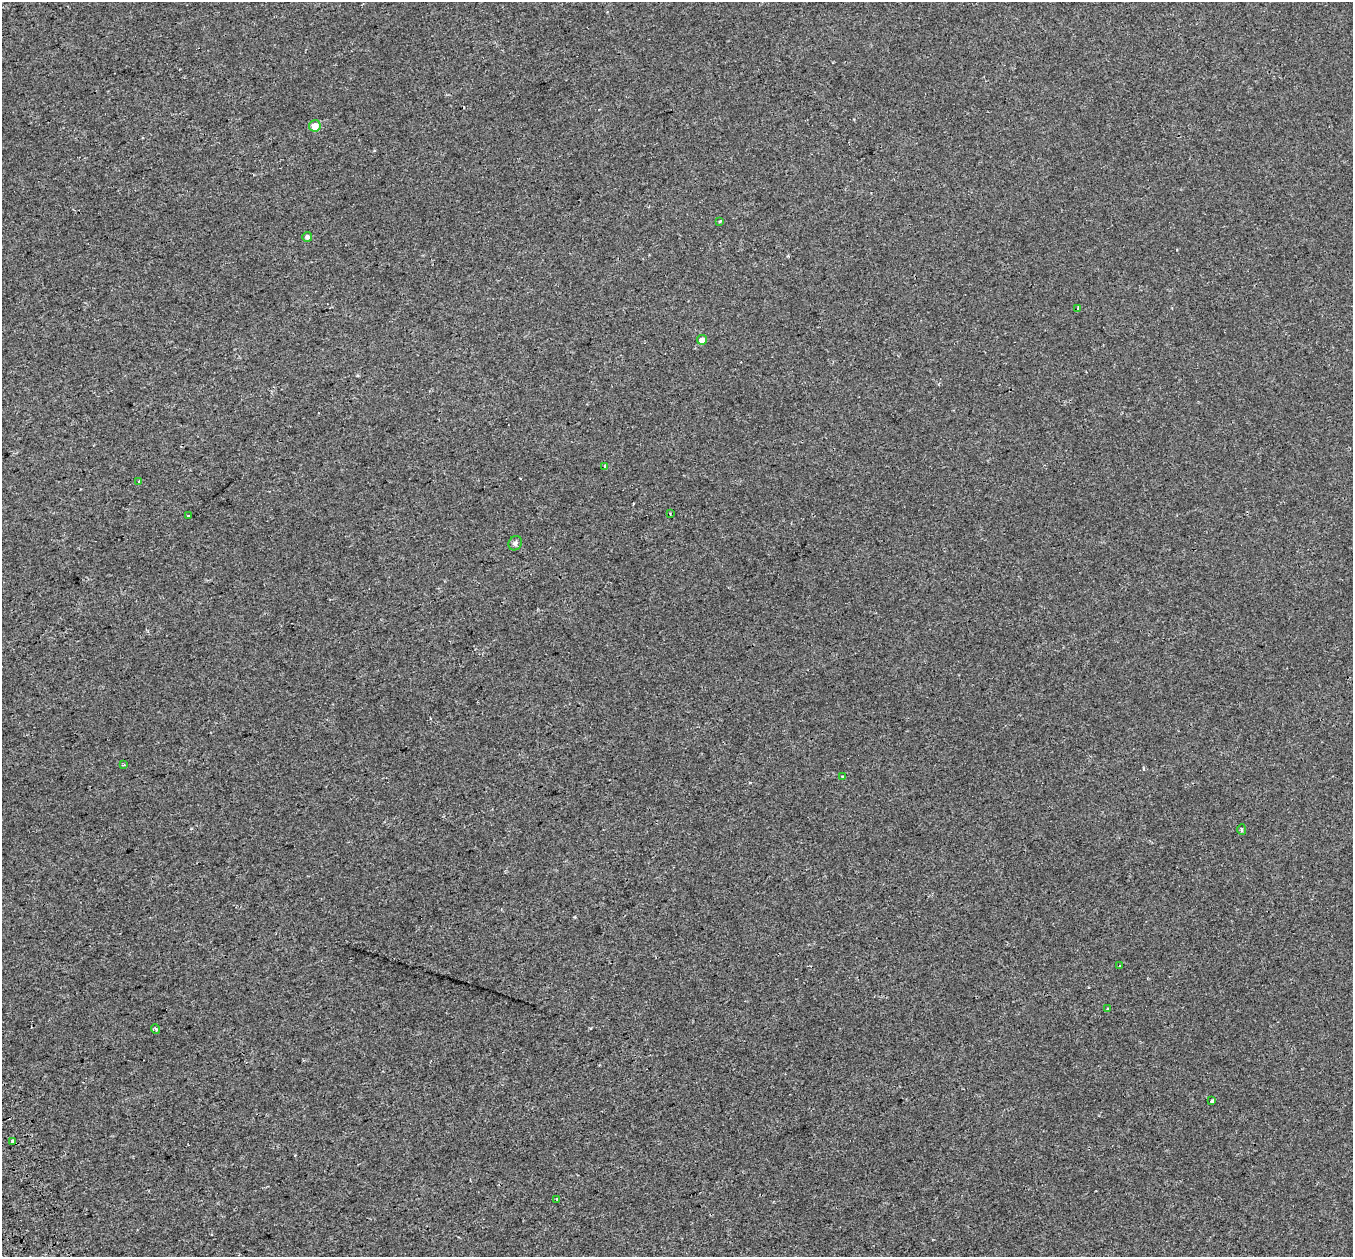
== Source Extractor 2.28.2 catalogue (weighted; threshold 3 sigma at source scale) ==
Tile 7 of 4 x 4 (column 3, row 2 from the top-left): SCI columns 2764-4114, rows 2653-3907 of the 5557 x 5361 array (HDU 1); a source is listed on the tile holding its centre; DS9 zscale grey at full resolution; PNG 1355 x 1259 px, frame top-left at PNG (2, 2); each listed source drawn as its Kron ellipse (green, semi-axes under 4 px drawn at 4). Shown black and unused: <1% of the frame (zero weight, under 2 of 3 exposures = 5% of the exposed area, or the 3 px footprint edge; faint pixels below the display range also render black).
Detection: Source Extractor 2.28.2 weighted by HDU 2 'WHT'; one run over the whole footprint, this tile lists its part. Background 0.00152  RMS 0.0034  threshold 0.0152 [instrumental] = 3 sigma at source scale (4.5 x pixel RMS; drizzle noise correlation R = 1.50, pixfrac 1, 0.0396/0.0396 arcsec/px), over >= 5 px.
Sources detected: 20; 1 cosmic-ray / hot-pixel residue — neither listed nor drawn; the other 19 listed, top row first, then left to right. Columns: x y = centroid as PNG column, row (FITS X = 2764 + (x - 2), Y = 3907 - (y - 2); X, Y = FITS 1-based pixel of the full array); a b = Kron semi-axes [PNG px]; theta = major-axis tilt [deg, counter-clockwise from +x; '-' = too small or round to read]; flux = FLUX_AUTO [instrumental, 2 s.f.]
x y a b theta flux
315 126 6 5 - 3.7
720 221 3 3 - 0.53
307 237 5 4 - 1
1077 308 3 3 - 0.8
702 340 5 5 - 2.1
605 467 3 3 - 2.6
139 481 3 3 - 0.37
670 513 3 2 - 0.26
188 516 3 3 - 0.57
515 543 7 6 - 0.89
124 765 3 2 - 0.36
842 776 3 3 - 0.56
1242 830 5 4 - 0.47
1120 966 3 3 - 0.57
1108 1009 3 3 - 0.34
156 1029 5 4 - 0.77
1212 1101 4 3 - 1.2
12 1141 4 3 - 0.65
557 1199 3 3 - 0.47